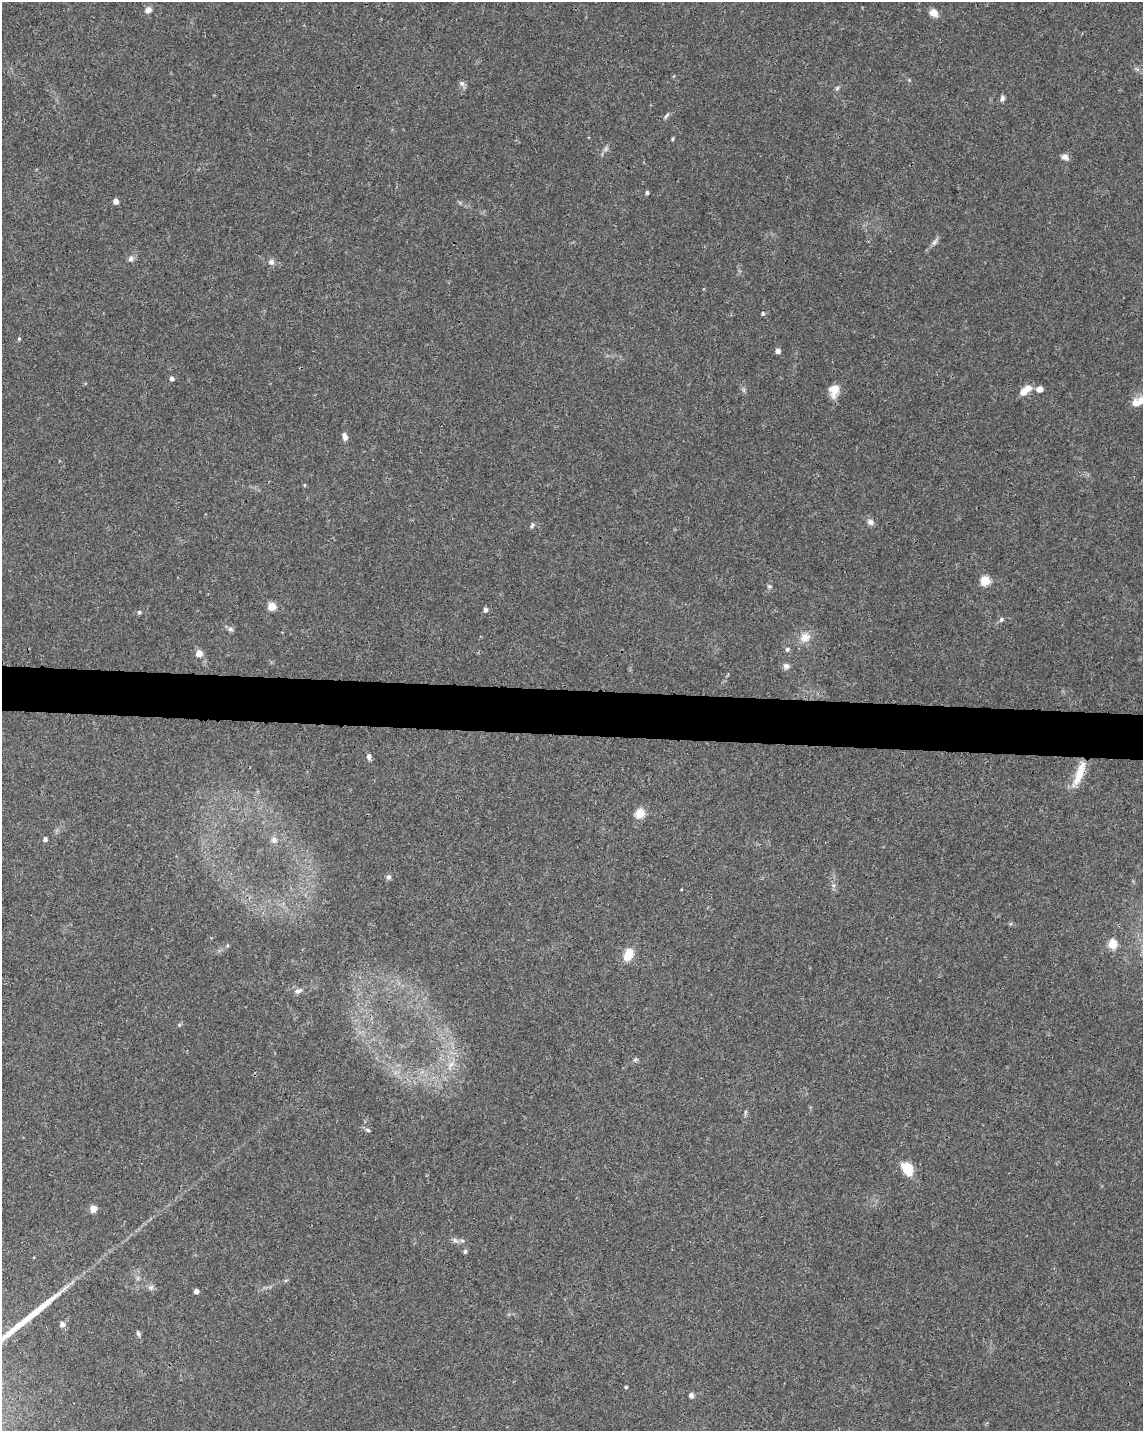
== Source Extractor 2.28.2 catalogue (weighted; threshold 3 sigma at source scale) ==
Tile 7 of 4 x 3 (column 3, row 2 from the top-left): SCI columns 2284-3424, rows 1661-3089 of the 4572 x 4802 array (HDU 1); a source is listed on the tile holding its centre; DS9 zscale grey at full resolution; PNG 1145 x 1433 px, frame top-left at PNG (2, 2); no overlay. Shown black and unused: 3% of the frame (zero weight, under 3 of 4 exposures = <1% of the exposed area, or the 3 px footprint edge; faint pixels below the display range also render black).
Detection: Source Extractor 2.28.2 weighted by HDU 2 'WHT'; one run over the whole footprint, this tile lists its part. Background 0.0366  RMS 0.0033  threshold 0.015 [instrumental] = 3 sigma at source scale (4.5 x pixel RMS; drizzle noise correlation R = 1.50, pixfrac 1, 0.0396/0.0396 arcsec/px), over >= 5 px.
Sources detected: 63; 1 too faint to see at this stretch — not listed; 1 inside a brighter listed object's ellipse — not listed separately; the other 61 listed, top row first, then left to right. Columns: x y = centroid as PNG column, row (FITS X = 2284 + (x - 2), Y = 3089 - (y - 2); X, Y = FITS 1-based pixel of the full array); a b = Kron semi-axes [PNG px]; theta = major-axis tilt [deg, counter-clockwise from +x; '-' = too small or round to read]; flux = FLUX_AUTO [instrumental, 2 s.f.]
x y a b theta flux
148 10 9 7 39 1.6
934 13 11 9 -40 2.1
462 83 9 6 -37 0.95
837 88 6 5 - 0.59
1002 98 7 6 - 0.89
666 116 10 4 50 0.7
672 139 4 4 - 0.4
1065 157 10 7 -34 1.4
647 192 4 4 - 0.67
116 201 5 4 - 2
934 242 11 6 53 1.2
131 259 8 7 - 1.1
271 262 8 8 - 1.3
763 313 6 4 -90 0.46
19 339 5 4 - 0.43
778 351 5 5 - 1.7
172 379 5 5 - 1.1
1039 389 7 6 - 1.9
744 390 7 4 -72 0.62
834 390 15 11 79 4.2
1025 390 14 7 41 5.1
1140 401 12 9 57 2.5
345 437 9 6 -82 1.4
304 485 4 4 - 0.35
870 522 9 8 - 1.4
532 525 7 4 73 0.6
985 580 5 5 - 18
769 586 6 4 -43 0.55
272 606 5 5 - 10
485 609 5 4 - 1.1
139 612 5 5 - 0.64
1001 620 7 6 - 0.73
230 629 8 6 -15 0.9
805 637 14 12 29 3.6
787 649 6 6 - 0.73
199 653 5 5 - 4.4
786 666 8 7 - 1.2
369 756 7 5 90 1.1
1079 774 37 9 68 6.7
639 813 5 5 - 15
45 839 4 4 - 0.98
274 840 9 7 -27 1.2
389 877 7 6 - 0.83
833 885 6 4 -19 0.56
1113 944 5 5 - 13
628 955 11 8 63 7.3
298 991 11 6 25 1.2
179 1025 6 4 19 0.41
635 1059 8 3 19 0.51
451 1065 14 5 61 2.2
368 1130 7 5 -19 0.63
908 1168 15 10 -59 7.5
93 1209 5 5 - 5.9
455 1240 8 5 -31 1.1
465 1251 6 4 74 0.6
151 1287 8 7 - 1
196 1291 4 4 - 1.6
62 1324 6 5 - 1.7
138 1334 8 5 -59 0.68
626 1387 3 3 - 0.45
691 1395 6 5 - 1
Overlapping masked pixels (flux is a lower limit): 1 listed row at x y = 1079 774
Isophote crosses this tile's border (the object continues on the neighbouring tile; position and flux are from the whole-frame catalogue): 1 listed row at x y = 1140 401